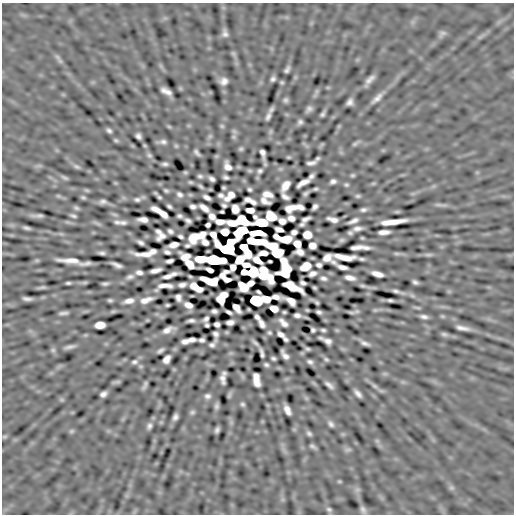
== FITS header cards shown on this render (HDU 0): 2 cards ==
NAXIS1  =                  512
NAXIS2  =                  512

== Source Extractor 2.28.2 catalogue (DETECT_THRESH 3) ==
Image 512 x 512 px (HDU 0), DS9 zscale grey, 1 PNG px = 1 image px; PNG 516 x 516 px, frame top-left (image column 1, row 512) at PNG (2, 3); no overlay
Background -1.19e-04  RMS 0.021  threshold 0.0639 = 3 sigma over >= 5 px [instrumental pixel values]
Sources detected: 298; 2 with non-positive FLUX_AUTO (blend fragments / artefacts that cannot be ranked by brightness) are not listed; the other 296 listed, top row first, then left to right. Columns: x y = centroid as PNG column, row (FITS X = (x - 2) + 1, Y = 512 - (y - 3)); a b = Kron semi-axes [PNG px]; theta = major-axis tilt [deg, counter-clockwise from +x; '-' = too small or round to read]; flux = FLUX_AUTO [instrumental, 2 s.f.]
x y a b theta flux
225 33 8 6 -83 5.7
442 34 11 7 35 5
233 53 7 6 - 2.7
57 57 10 6 -48 4.5
287 70 7 4 55 4.2
273 79 5 4 - 3.9
369 80 12 4 49 8.6
224 81 7 6 - 8.2
282 82 4 4 - 2.1
328 87 6 4 18 1.7
166 91 11 5 -29 9.2
377 98 17 6 43 9.6
285 100 6 6 - 3.6
350 102 7 5 60 6.2
309 109 6 5 - 5
322 114 5 3 - 3.3
268 116 10 5 71 6.1
300 122 5 5 - 3.9
222 126 6 5 - 2.1
169 127 6 4 -2 1.6
109 130 6 4 -36 3.7
138 136 6 5 - 4.8
210 136 7 5 45 2.7
234 137 7 6 - 2.4
116 140 7 4 -30 2.4
163 142 10 5 -1 5.5
356 143 13 4 34 3.8
176 146 6 5 - 2.2
241 149 6 5 - 2.7
197 153 7 3 -48 3.9
263 153 10 4 -76 6.3
149 155 7 6 - 2.9
288 157 3 3 - 1.6
317 158 4 3 - 2.2
311 163 9 4 13 5.3
165 164 6 3 1 3.6
39 166 10 4 13 2.7
227 166 9 6 -65 9
77 167 11 5 -27 4
250 171 7 4 -6 2.3
260 171 5 4 - 3.4
185 172 4 3 - 2
353 175 6 5 - 2.5
200 176 6 5 - 3.2
311 176 6 4 41 4.4
226 177 6 4 -16 3.3
64 178 9 4 -27 3.3
212 179 6 4 -37 4.6
333 181 6 4 18 4.9
190 182 5 4 - 2.4
303 183 14 4 30 9.3
373 183 8 4 8 2.1
346 185 6 5 - 2.6
201 186 9 4 -38 2.9
285 186 11 6 57 14
224 188 4 3 - 2.1
250 189 4 3 - 2.7
315 189 5 3 - 2.6
87 190 7 4 -19 2.2
166 190 4 3 - 2.5
305 193 6 4 39 3.3
180 194 6 5 - 4.6
267 194 10 6 -8 11
190 195 6 4 -1 1.9
221 195 8 4 -33 2.6
231 195 6 6 - 9.2
58 196 7 5 -20 2.3
358 196 7 5 0 2.9
83 197 6 4 -24 2.6
159 197 5 3 - 2.6
207 197 7 4 -30 5.7
285 197 8 4 -35 5.6
137 199 9 6 2 4.5
227 199 5 4 - 5.3
248 199 7 5 13 4.9
264 201 10 5 -27 7.4
103 202 7 4 9 4.7
253 202 6 4 -24 4.6
224 205 4 4 - 3.1
440 205 22 3 -4 4.5
169 206 5 3 - 3.2
193 206 6 4 -16 4.9
300 207 7 4 -23 6.7
315 207 7 4 47 4.8
76 208 8 5 -20 3.1
291 208 12 6 18 9.1
235 209 7 6 - 13
250 210 7 4 -7 16
363 210 7 4 10 4.4
160 212 18 5 -33 18
222 212 4 3 - 1.8
397 212 10 4 0 2.1
114 214 10 4 -5 2.5
37 216 11 3 0 5.1
73 216 6 3 -19 3.1
180 216 5 4 - 3.6
271 216 25 7 -14 46
306 219 9 4 24 4.9
333 219 10 4 -15 8.5
143 220 9 5 -5 9.1
188 221 6 4 -31 4.5
353 221 10 4 23 6.5
117 222 10 6 -16 4.4
393 222 24 4 7 24
97 223 13 4 -24 3.6
123 223 10 6 -1 5.3
261 223 8 6 -7 100
302 224 5 3 - 3.2
208 225 4 4 - 3.9
26 228 7 3 -16 3.6
357 228 9 4 8 6.5
279 229 7 4 -12 5.1
158 231 6 4 -14 4.3
170 231 5 4 - 4.3
241 231 11 6 30 120
225 232 7 6 - 20
294 232 7 5 39 5.2
384 232 10 4 4 9
256 233 12 5 1 30
350 233 4 4 - 3
61 234 7 4 -18 2.3
307 235 7 6 - 23
162 236 11 6 33 8.6
180 236 5 3 - 3.4
196 237 16 8 24 27
276 237 6 4 -35 7.5
362 238 3 3 - 1.7
285 239 10 6 3 36
341 240 7 5 4 3.2
255 241 20 5 -7 56
140 242 7 4 -32 4.4
205 242 6 5 - 6.9
297 244 6 6 - 18
174 245 9 5 17 9.6
187 246 6 3 14 2.7
272 246 9 6 -10 49
312 246 6 6 - 11
356 247 13 4 6 4.7
228 248 13 10 -30 350
366 248 7 3 -7 5.3
245 249 16 6 -60 35
153 251 6 4 2 5.4
167 252 6 4 -21 4.4
300 252 9 6 -11 6.4
102 253 6 3 -4 3.9
263 253 8 4 4 10
277 253 9 6 12 41
146 254 22 4 -3 14
397 254 11 4 0 3.6
428 255 12 5 1 3.9
185 257 10 7 -20 11
344 257 19 5 -7 21
328 258 12 7 -27 12
201 259 8 5 -1 38
240 259 15 8 44 9.6
361 259 7 3 -11 3.3
69 260 21 4 -4 15
214 260 12 6 -5 250
257 260 9 5 -34 14
169 261 7 4 13 4.2
270 261 3 2 - 1.9
86 263 12 3 7 6.5
189 264 9 6 -48 16
116 265 11 4 -24 6.4
319 265 5 4 - 4.4
305 266 9 6 29 24
342 267 10 4 -17 8
285 269 17 9 -83 41
156 270 10 4 14 7.9
210 270 7 4 -25 5.9
139 272 6 4 -9 5.7
250 272 17 9 -12 72
174 274 8 3 5 5.3
265 274 17 10 -47 37
312 274 7 5 20 6.3
377 274 11 5 -16 11
167 276 9 4 13 6
190 276 4 2 - 1.8
130 277 9 6 15 5
324 278 7 5 -13 4.6
350 278 9 4 -12 9
210 281 14 6 -15 35
85 282 8 4 1 2.1
415 282 6 4 -24 3.9
68 283 5 3 - 2.7
250 283 6 4 30 8.8
303 283 6 4 -24 3.9
105 284 6 3 6 3.4
182 285 7 4 7 6.2
165 286 14 4 0 10
363 286 9 4 -14 3
42 287 7 2 9 2.9
196 287 12 5 -31 22
243 287 10 7 -45 19
292 287 17 6 -26 20
314 288 4 3 - 2.1
397 291 22 5 -17 7.7
258 292 5 3 - 2.5
275 297 9 4 -8 5.5
178 298 7 5 -68 5.8
222 298 11 7 56 29
27 299 9 3 -6 5.1
266 299 7 5 -15 17
110 300 4 3 - 2.5
146 300 11 5 18 11
256 300 8 6 -10 210
390 300 6 2 -6 2.9
129 301 9 4 13 9.1
291 301 12 5 -30 8.5
315 302 9 3 -33 2.9
167 305 4 3 - 2.2
188 305 7 5 -24 11
417 307 11 3 -7 2.4
236 308 9 5 -52 8.9
274 309 7 5 -19 17
307 310 3 3 - 1.6
375 310 7 5 1 2.4
113 311 10 4 11 2.8
214 311 6 4 -3 4.3
357 311 10 6 8 4.2
229 312 6 3 -28 3.7
284 312 4 3 - 2.1
319 312 5 4 - 3.6
63 313 8 3 2 4.1
297 315 6 4 -6 5.5
442 316 6 5 - 2
257 317 6 4 -49 4.9
424 317 7 3 -8 5.1
206 319 6 4 41 3.8
191 321 7 3 3 4.3
230 322 7 5 10 6.6
283 323 10 5 -43 8.4
217 324 5 5 - 4.9
261 324 8 5 -58 6.8
100 325 8 6 5 19
207 325 5 4 - 1.8
462 328 13 4 -12 8.6
168 330 11 5 24 9.6
313 330 4 4 - 2.9
323 330 5 3 - 2.9
269 333 5 4 - 2.4
281 334 8 4 -31 6.1
444 334 9 5 -11 3.8
216 335 10 5 89 5.6
192 339 7 4 0 5.3
285 339 5 3 - 3.1
202 340 5 4 - 4.3
185 341 7 5 5 6.8
328 341 8 5 -23 7.2
255 343 11 4 -45 3.9
365 343 12 5 -22 6
212 345 5 4 - 4
69 347 16 5 15 5.9
307 349 5 3 - 2.5
53 350 7 6 - 2.9
160 351 7 3 32 3.9
262 353 9 3 -76 4.6
285 355 10 5 -55 7.2
273 358 5 4 - 2.8
166 359 8 5 55 9.2
326 359 6 4 -28 2.6
134 362 9 6 14 4.1
310 362 6 4 -21 3.9
266 365 4 3 - 2.9
385 374 7 4 -18 2.6
223 379 10 5 -82 8.1
256 380 13 6 -81 13
116 382 7 2 10 2.7
145 385 8 3 64 4
329 385 9 4 -38 5.8
374 386 9 5 -37 3.9
103 394 7 5 35 5.8
358 394 9 4 -47 6.5
229 395 7 3 72 2.6
207 396 8 6 0 4.9
306 398 7 4 -71 2.3
62 400 7 4 -18 2.3
243 404 6 5 - 2.8
216 406 5 3 - 3.3
287 410 10 5 -64 9.8
192 412 7 6 - 3
175 417 6 4 60 5
331 424 9 6 -46 4.8
149 426 8 6 69 4.6
217 430 6 4 69 4
71 431 8 5 26 2.4
309 433 7 5 -35 3.6
4 437 7 4 6 2.2
377 441 7 5 -44 3
312 446 7 4 -31 3.4
348 450 10 5 10 3.4
339 481 5 5 - 1.7
451 488 8 6 -44 3.8
357 490 8 6 -7 3.8
329 509 7 5 -18 3.4
363 510 10 6 -64 5.2
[2 non-positive-flux detections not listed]